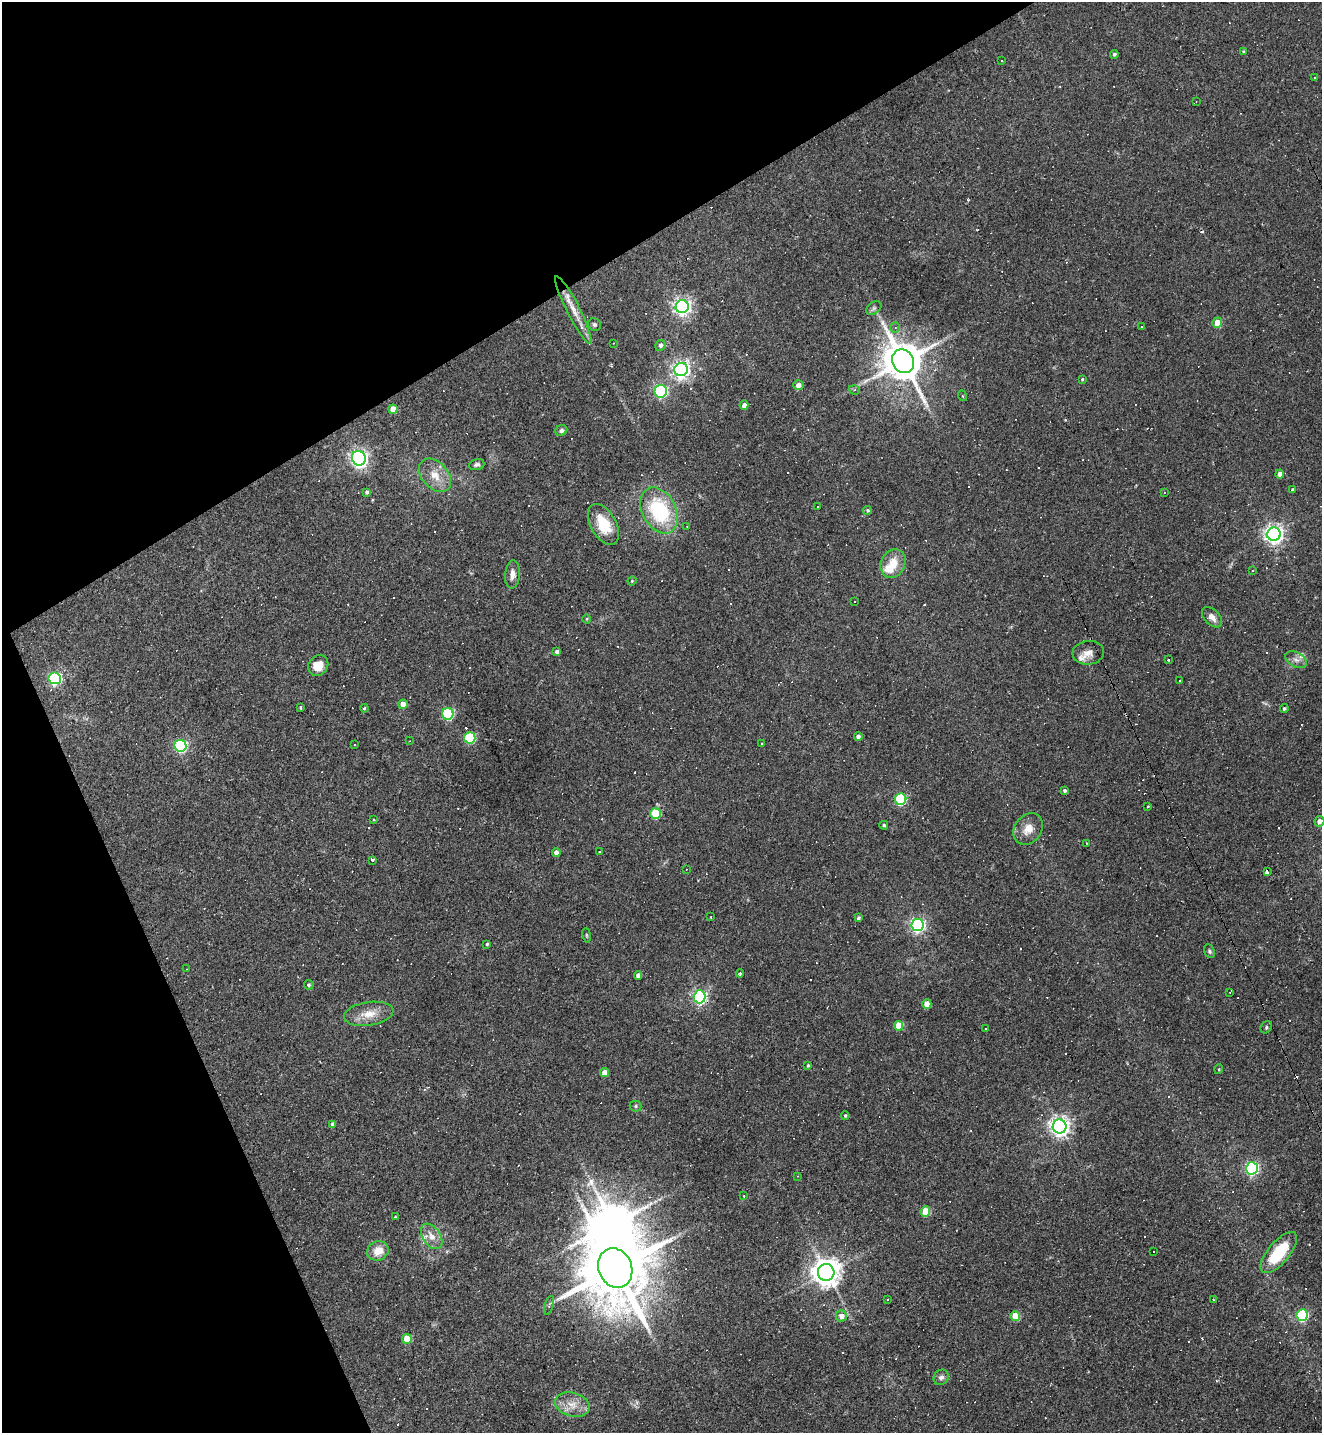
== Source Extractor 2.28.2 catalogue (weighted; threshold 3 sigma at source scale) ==
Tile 5 of 4 x 4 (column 1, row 2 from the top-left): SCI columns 287-1606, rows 2864-4294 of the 5717 x 5726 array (HDU 1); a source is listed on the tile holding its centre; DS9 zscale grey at full resolution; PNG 1324 x 1435 px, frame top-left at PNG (2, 2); each listed source drawn as its Kron ellipse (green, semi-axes under 4 px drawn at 4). Shown black and unused: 25% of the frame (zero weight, under 2 of 3 exposures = <1% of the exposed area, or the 3 px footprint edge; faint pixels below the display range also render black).
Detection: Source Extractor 2.28.2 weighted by HDU 2 'WHT'; one run over the whole footprint, this tile lists its part. Background 0.065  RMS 0.0054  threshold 0.0241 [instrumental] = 3 sigma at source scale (4.5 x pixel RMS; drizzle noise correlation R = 1.50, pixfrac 1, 0.05/0.05 arcsec/px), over >= 5 px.
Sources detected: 202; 1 too faint to see at this stretch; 2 inside a brighter object's white glare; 76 cosmic-ray / hot-pixel residue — neither listed nor drawn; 3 inside a brighter listed object's ellipse — not listed separately; the other 120 listed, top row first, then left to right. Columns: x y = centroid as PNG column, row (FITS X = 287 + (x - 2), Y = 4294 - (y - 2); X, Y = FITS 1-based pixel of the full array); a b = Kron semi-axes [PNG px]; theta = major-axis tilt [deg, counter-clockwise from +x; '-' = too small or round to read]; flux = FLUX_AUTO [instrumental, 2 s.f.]
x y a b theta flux
1243 51 4 3 - 0.44
1114 54 4 4 - 1.1
1002 61 3 2 - 0.36
1314 78 3 3 - 3.7
1196 102 3 2 - 0.32
682 307 6 6 - 220
874 308 8 5 36 1.3
573 310 38 6 -63 8.2
1217 323 5 4 - 7.7
594 325 6 6 - 1.2
1141 326 3 2 - 0.48
895 328 5 4 - 0.99
614 343 3 2 - 0.5
660 345 5 5 - 1.7
903 361 12 10 -59 1800
681 370 7 6 - 210
1082 379 3 3 - 0.51
798 385 5 5 - 3.1
854 390 5 4 - 0.85
661 391 6 6 - 74
963 396 5 3 - 0.44
744 405 4 4 - 2.5
393 409 4 4 - 5.8
561 431 6 5 - 1.3
359 458 7 6 - 210
477 464 8 5 17 1.3
1280 474 4 4 - 2.5
435 475 19 13 -47 8.2
1293 490 4 3 - 1.3
367 492 4 3 - 1.1
1164 492 3 3 - 0.43
817 506 3 2 - 0.74
659 510 25 17 -61 44
867 510 4 4 - 0.8
603 524 22 12 -60 15
687 526 3 2 - 0.5
1274 534 7 6 - 260
893 563 15 12 63 9.2
1253 570 3 3 - 0.71
512 574 14 7 85 3.3
632 581 4 4 - 0.46
854 601 3 3 - 6.3
1212 617 12 7 -45 2.9
587 619 4 3 - 0.44
557 652 4 4 - 2.3
1088 653 16 12 6 4.3
1168 660 3 3 - 0.5
1296 660 11 7 -28 2.8
318 666 11 9 49 8
55 678 6 6 - 84
1180 681 4 3 - 1.8
403 704 5 4 - 5.7
300 707 3 2 - 0.65
364 708 4 3 - 0.59
1284 709 4 4 - 0.87
448 714 6 5 - 49
858 737 4 4 - 1.8
470 738 6 5 - 47
410 741 4 3 - 0.45
762 744 3 3 - 0.63
355 745 2 2 - 0.37
180 746 6 6 - 82
1065 791 4 3 - 1
901 799 6 5 - 43
1148 806 3 3 - 0.45
655 813 5 5 - 28
374 820 4 3 - 0.59
1319 821 5 5 - 2.8
884 825 4 4 - 0.94
1028 829 17 13 54 6.8
1086 843 3 2 - 0.31
556 852 4 4 - 2.1
599 852 3 3 - 2.3
373 860 4 3 - 2
686 869 3 2 - 0.32
1267 872 3 3 - 3.8
711 917 3 2 - 0.53
858 918 4 4 - 1.1
918 925 6 6 - 140
587 935 7 3 -81 0.63
487 944 3 3 - 0.73
1209 951 7 5 -65 0.96
186 969 3 2 - 0.28
740 973 4 3 - 0.74
638 976 4 4 - 2.6
309 985 5 4 - 0.83
1230 992 3 2 - 0.38
700 997 6 6 - 110
927 1004 5 4 - 9.6
369 1014 25 12 9 8.6
899 1026 5 4 - 13
1266 1027 6 5 - 0.99
986 1029 3 2 - 0.43
808 1065 4 3 - 0.72
1219 1069 5 3 - 0.46
604 1072 4 4 - 4.1
636 1106 6 5 - 0.82
845 1116 4 3 - 0.66
332 1124 4 4 - 0.94
1060 1126 7 7 - 290
1252 1168 6 6 - 100
798 1176 3 2 - 0.36
744 1196 3 2 - 0.36
925 1211 5 4 - 15
395 1217 3 3 - 0.46
432 1236 14 8 -55 5
378 1251 11 9 26 7.3
1154 1251 3 3 - 1.3
1279 1253 25 10 49 25
615 1268 20 16 -67 6100
826 1272 8 8 - 700
1213 1299 3 2 - 0.79
888 1300 3 3 - 1.3
549 1305 10 3 73 0.74
1302 1315 6 5 - 60
841 1316 5 5 - 3.4
1015 1316 5 4 - 14
407 1339 5 4 - 11
941 1377 8 7 - 1.9
572 1404 17 12 -15 7.5
Overlapping masked pixels (flux is a lower limit): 2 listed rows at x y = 903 361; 700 997
Isophote crosses this tile's border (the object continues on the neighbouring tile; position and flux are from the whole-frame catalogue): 1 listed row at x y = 1319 821